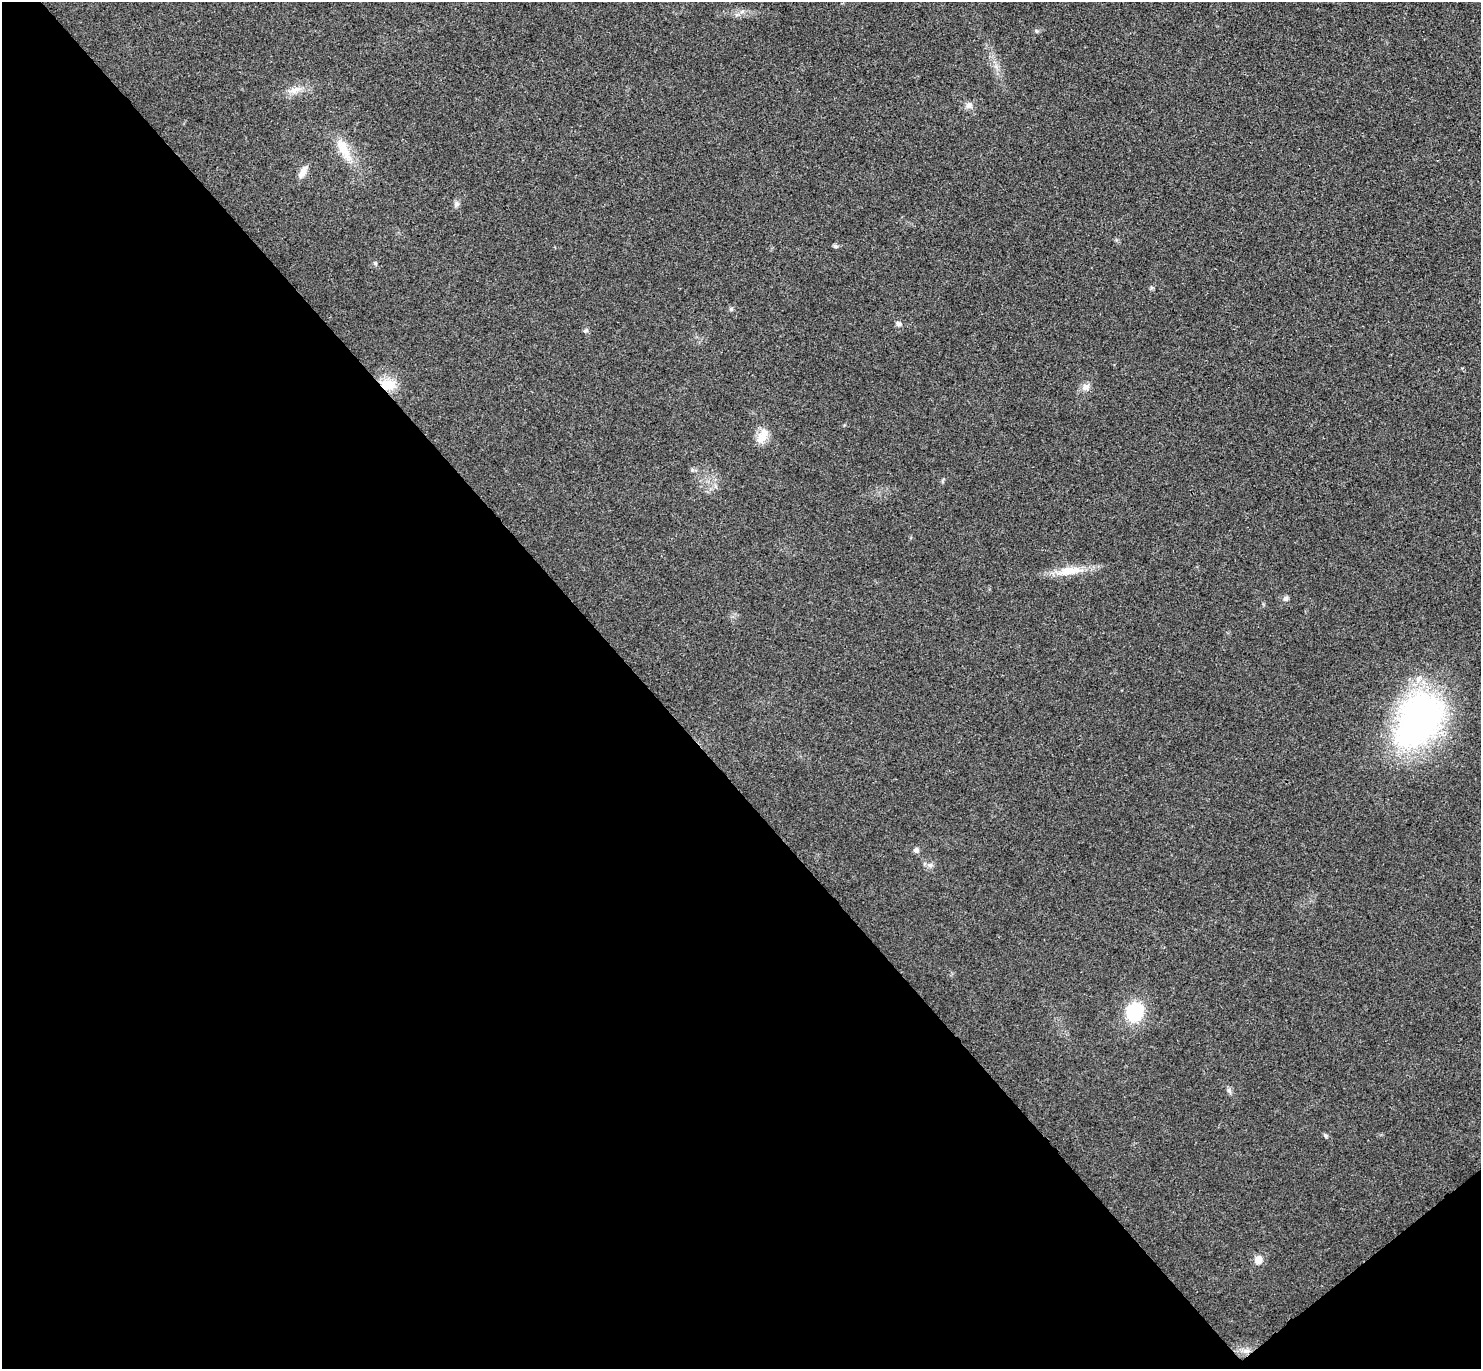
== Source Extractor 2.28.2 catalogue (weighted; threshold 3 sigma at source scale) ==
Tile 14 of 4 x 4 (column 2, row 4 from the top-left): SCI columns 1526-3004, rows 197-1563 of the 6010 x 6001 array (HDU 1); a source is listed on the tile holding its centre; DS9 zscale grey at full resolution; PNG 1483 x 1371 px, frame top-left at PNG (2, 2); no overlay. Shown black and unused: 45% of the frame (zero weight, under 3 of 4 exposures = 6% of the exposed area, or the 3 px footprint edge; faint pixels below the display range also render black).
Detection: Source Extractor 2.28.2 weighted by HDU 2 'WHT'; one run over the whole footprint, this tile lists its part. Background 0.0268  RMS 0.0047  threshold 0.0213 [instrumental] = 3 sigma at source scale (4.5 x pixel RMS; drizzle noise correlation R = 1.50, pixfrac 1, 0.05/0.05 arcsec/px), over >= 5 px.
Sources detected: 23; all 23 listed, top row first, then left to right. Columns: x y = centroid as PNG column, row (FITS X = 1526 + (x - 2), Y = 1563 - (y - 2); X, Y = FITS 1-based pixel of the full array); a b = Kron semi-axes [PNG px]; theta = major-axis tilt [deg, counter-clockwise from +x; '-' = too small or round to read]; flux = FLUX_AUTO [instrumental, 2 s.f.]
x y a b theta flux
1036 31 6 3 -71 0.54
295 90 15 8 28 3.8
969 105 9 8 - 2
344 149 33 11 -61 9.9
303 172 16 7 61 3.5
456 204 8 7 - 1.4
835 246 6 5 - 0.88
375 263 5 5 - 0.66
731 309 5 5 - 0.75
898 324 7 6 - 1.4
388 385 17 13 -8 8.5
1086 387 12 8 19 2.5
762 436 23 11 65 5.7
692 470 6 5 - 0.8
1069 571 36 11 9 10
1286 599 7 6 - 1.3
1419 721 42 28 54 220
916 850 7 6 - 1.4
1135 1012 20 18 63 21
1229 1091 9 5 -69 1.2
1325 1136 6 4 -60 0.72
1258 1260 9 8 - 4
1246 1351 9 4 -8 1.7
Overlapping masked pixels (flux is a lower limit): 1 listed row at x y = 388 385
Unlisted compact peaks at least as high as the median listed source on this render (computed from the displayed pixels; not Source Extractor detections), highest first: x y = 930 865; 585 331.